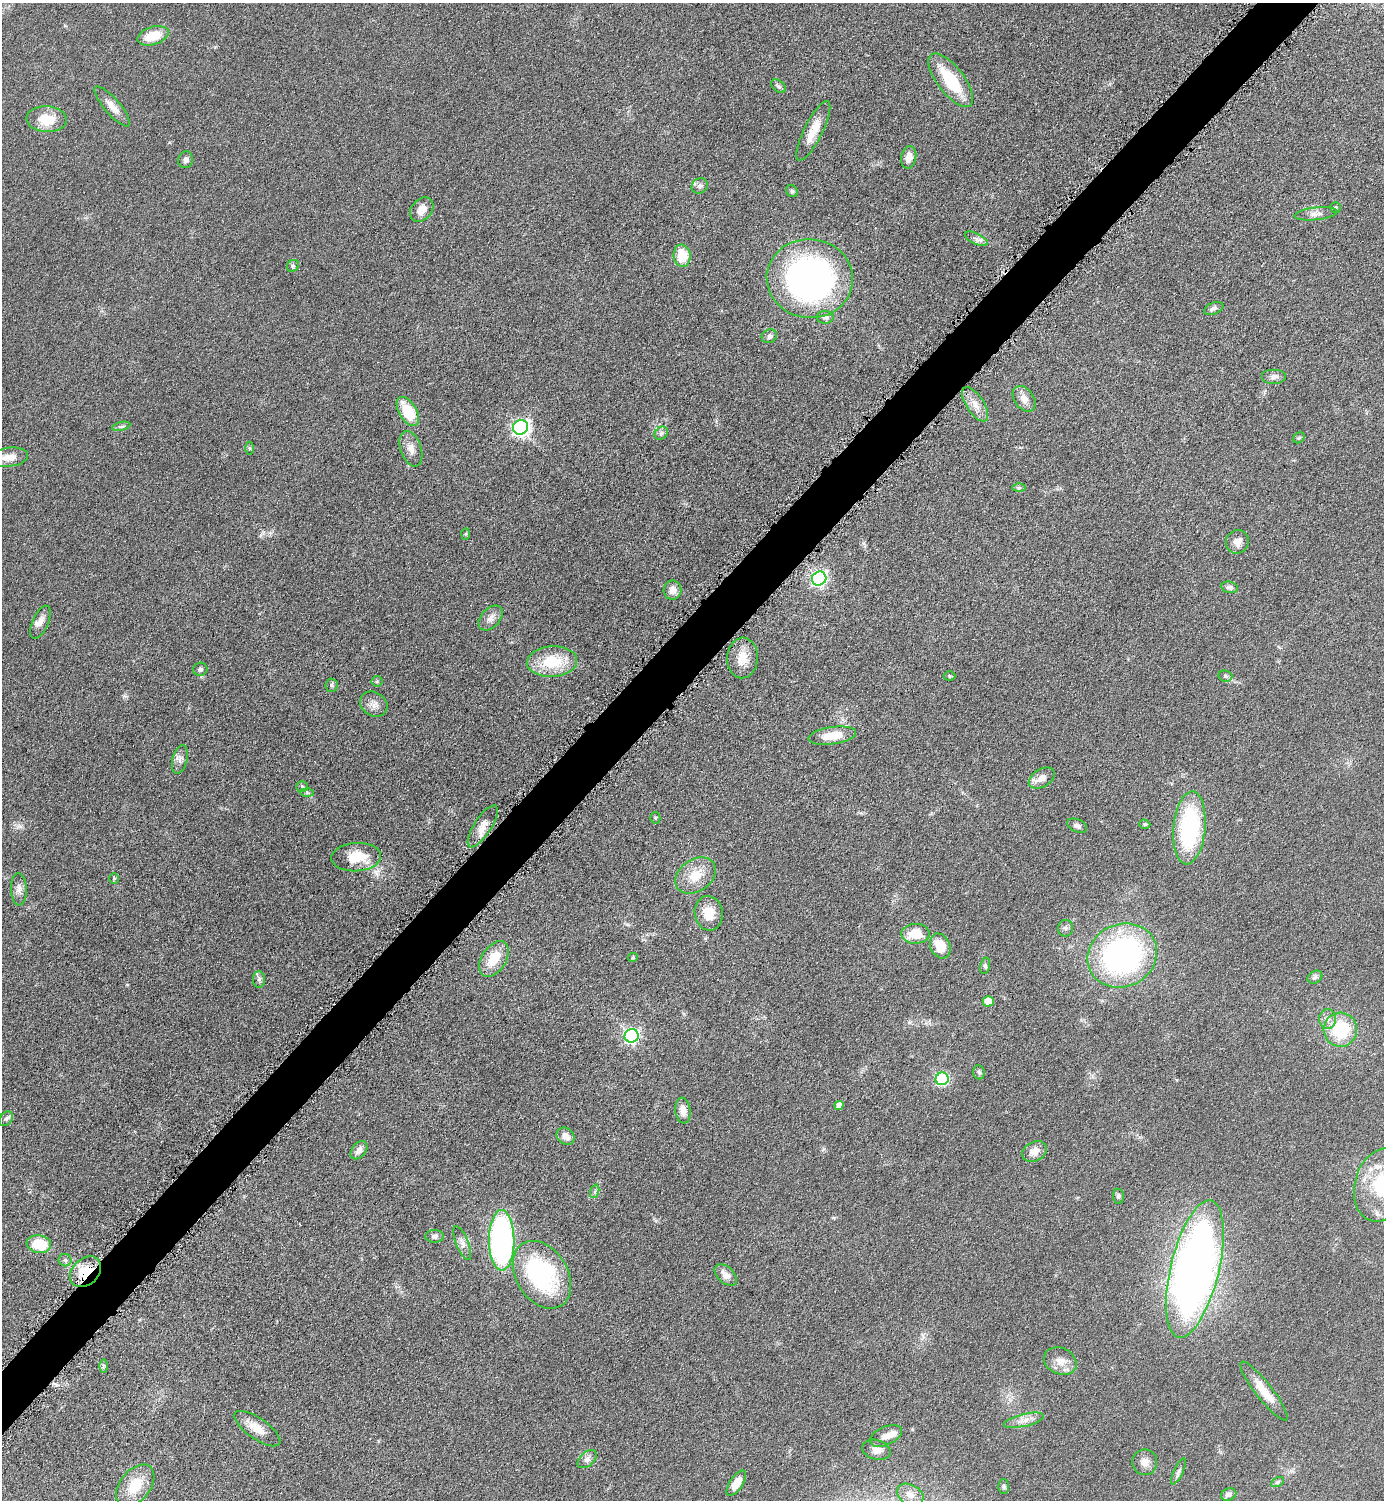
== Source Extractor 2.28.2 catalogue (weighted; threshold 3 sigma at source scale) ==
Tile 10 of 4 x 4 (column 2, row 3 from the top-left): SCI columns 1699-3080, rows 1513-3010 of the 6018 x 6018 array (HDU 1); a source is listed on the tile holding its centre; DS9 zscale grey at full resolution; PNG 1386 x 1502 px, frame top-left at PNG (2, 3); each listed source drawn as its Kron ellipse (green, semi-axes under 4 px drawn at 4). Shown black and unused: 4% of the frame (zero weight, under 4 of 8 exposures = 1% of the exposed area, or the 3 px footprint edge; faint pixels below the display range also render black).
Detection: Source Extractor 2.28.2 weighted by HDU 2 'WHT'; one run over the whole footprint, this tile lists its part. Background 0.0766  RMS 0.0057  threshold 0.0234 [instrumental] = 3 sigma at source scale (4.09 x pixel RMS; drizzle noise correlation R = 1.36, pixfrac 0.8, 0.05/0.05 arcsec/px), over >= 5 px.
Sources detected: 114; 3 inside a brighter listed object's ellipse — not listed separately; the other 111 listed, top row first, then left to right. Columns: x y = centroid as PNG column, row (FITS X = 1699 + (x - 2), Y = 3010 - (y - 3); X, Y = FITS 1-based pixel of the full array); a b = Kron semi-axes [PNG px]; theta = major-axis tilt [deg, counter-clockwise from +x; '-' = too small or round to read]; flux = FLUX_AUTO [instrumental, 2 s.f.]
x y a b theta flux
153 36 16 9 17 11
951 80 32 13 -52 25
779 86 8 5 -41 1.2
112 106 25 7 -50 5.3
47 119 20 13 -4 13
813 131 33 9 63 9.2
909 157 11 7 80 4.4
186 160 8 7 - 2
700 186 8 7 - 2.1
792 191 6 5 - 0.89
1335 208 5 5 - 0.83
422 210 14 10 50 5
1316 214 21 6 6 3.3
976 239 12 5 -26 2
682 256 11 8 -81 13
293 266 6 5 - 0.93
810 279 43 39 -5 170
1214 308 10 5 23 1.6
825 317 8 6 1 1.6
769 336 8 6 27 1.7
1274 377 12 7 0 2.2
1024 399 14 9 -53 4.3
975 404 19 8 -57 5.4
408 411 16 9 -60 18
121 426 9 3 13 1
520 427 8 7 - 180
661 433 7 6 - 1.3
1299 438 6 5 - 0.75
249 448 6 4 -90 0.74
411 449 18 10 -71 4.7
9 457 20 9 8 5.5
1019 488 6 4 1 0.8
466 534 6 4 88 0.63
1237 542 12 11 - 4
819 578 7 7 - 130
1229 587 8 5 -12 1.5
672 590 9 9 - 4.6
491 618 14 9 47 3.4
40 622 18 8 67 3.6
742 658 20 15 86 8.8
552 662 25 15 4 20
200 669 7 6 - 1.4
950 676 6 5 - 0.75
1225 676 7 5 -14 1
377 681 5 5 - 0.81
332 685 7 6 - 1.1
374 704 14 12 -31 3.9
832 736 24 8 8 11
180 760 15 7 76 2.7
1042 778 14 9 31 4.5
302 787 6 5 - 0.88
307 793 7 4 -1 0.96
655 818 5 5 - 0.79
1145 824 6 4 -19 0.73
483 826 24 8 57 5.8
1077 826 10 6 -24 2
1189 828 36 16 85 63
356 857 25 14 3 14
696 876 22 16 36 12
114 878 5 5 - 0.72
19 889 16 8 -88 3.1
709 913 17 14 -81 9.4
1066 928 8 7 - 1.7
915 934 14 10 1 13
940 946 13 9 -64 11
1122 956 35 31 27 130
633 957 5 4 - 0.6
494 959 20 12 57 13
985 966 8 5 76 1.1
1315 977 8 6 29 1.5
259 979 8 6 88 1.5
988 1001 5 5 - 9.5
1328 1019 10 8 90 3.1
1340 1030 17 17 - 27
632 1036 7 6 - 120
979 1072 7 6 - 1.1
942 1079 6 6 - 55
839 1105 5 4 - 3.2
683 1110 13 7 -83 4.4
6 1119 8 6 48 1.3
565 1136 10 8 -41 4.3
359 1150 10 7 50 3.3
1034 1152 13 9 27 5.1
1382 1185 37 27 73 33
595 1191 7 4 72 1.1
1118 1196 7 5 -83 1.1
435 1236 9 6 -1 1.7
502 1240 30 12 -90 140
462 1243 18 6 -68 3
39 1244 12 9 -10 15
65 1260 6 6 - 1.2
1195 1269 70 24 76 440
85 1272 17 13 44 17
542 1275 36 26 -58 72
726 1275 13 8 -43 4.2
1060 1361 17 13 -25 5.9
103 1366 6 4 89 0.83
1264 1391 37 8 -52 9.9
1024 1420 20 6 13 4.2
257 1429 27 10 -35 7.3
886 1436 17 9 24 4.2
876 1450 14 9 -15 4.5
587 1459 11 7 42 2.2
1145 1462 13 12 - 3.8
1178 1471 14 4 65 1.6
1278 1482 7 4 27 0.93
736 1483 14 6 56 6.2
135 1486 24 15 52 15
1004 1486 7 5 -89 0.94
910 1495 14 10 -28 4.6
1229 1495 8 6 20 2
Overlapping masked pixels (flux is a lower limit): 1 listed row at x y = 85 1272
Isophote crosses this tile's border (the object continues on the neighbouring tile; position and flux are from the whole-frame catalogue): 1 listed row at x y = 1382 1185